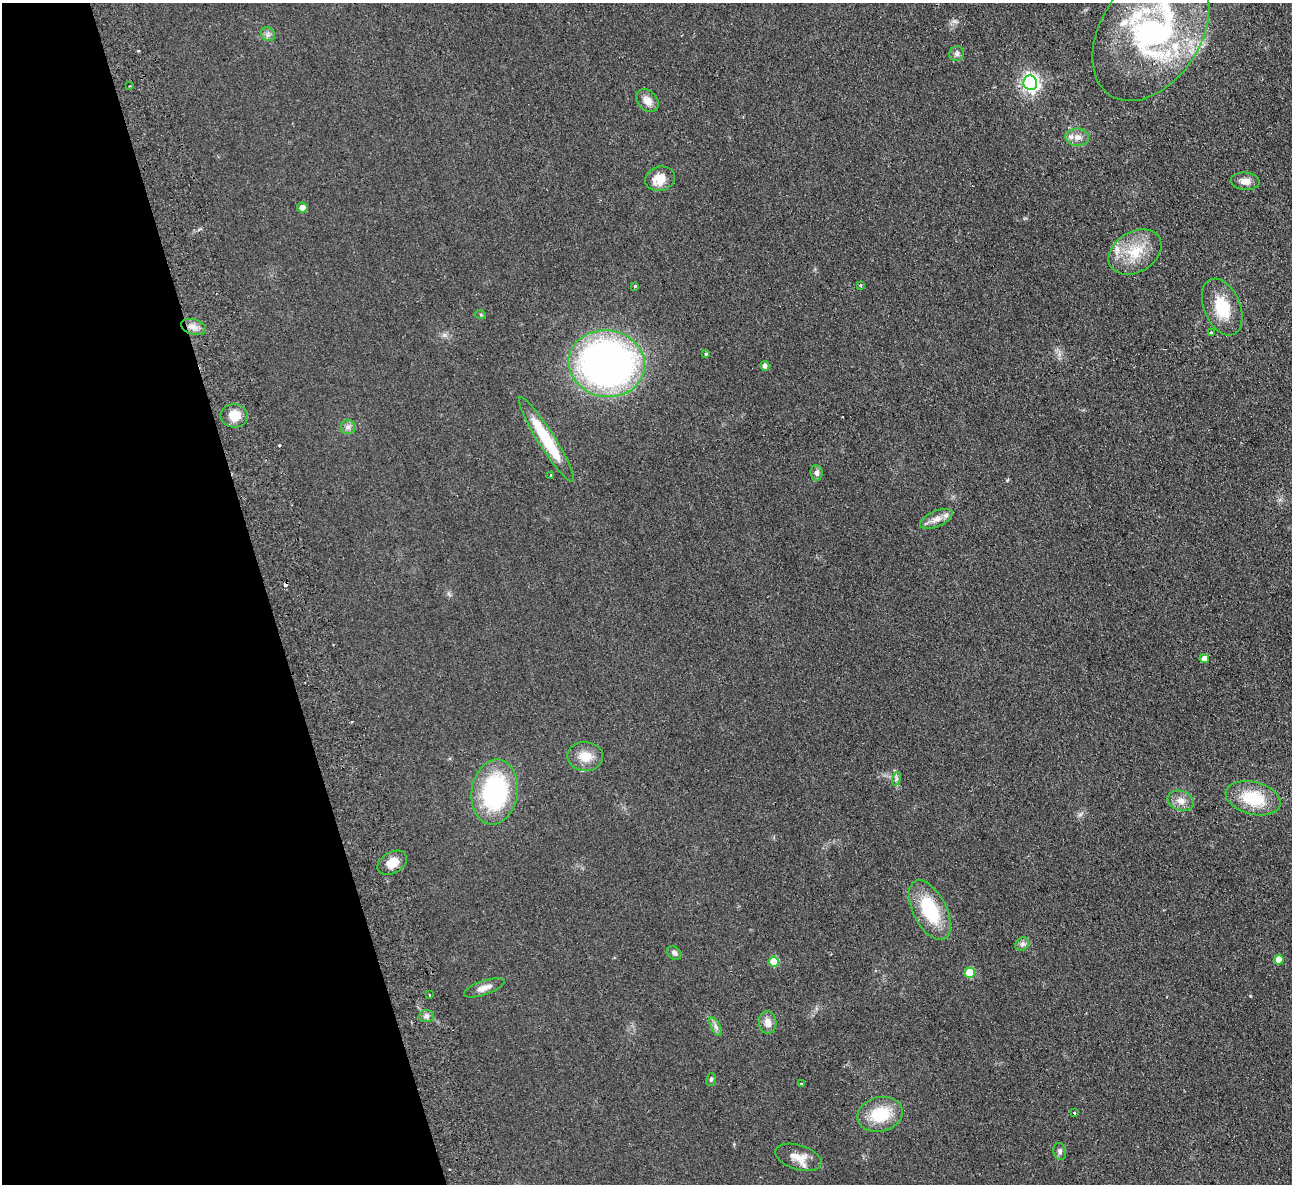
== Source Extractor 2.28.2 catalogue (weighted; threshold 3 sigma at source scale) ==
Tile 5 of 4 x 4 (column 1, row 2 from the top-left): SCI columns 56-1345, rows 2648-3829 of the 5272 x 5176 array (HDU 1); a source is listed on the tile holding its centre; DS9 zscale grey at full resolution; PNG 1294 x 1186 px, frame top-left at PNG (2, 3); each listed source drawn as its Kron ellipse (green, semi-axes under 4 px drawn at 4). Shown black and unused: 21% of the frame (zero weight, under 2 of 3 exposures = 3% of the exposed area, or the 3 px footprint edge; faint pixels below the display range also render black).
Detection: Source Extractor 2.28.2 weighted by HDU 2 'WHT'; one run over the whole footprint, this tile lists its part. Background 0.0624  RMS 0.0095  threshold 0.0429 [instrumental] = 3 sigma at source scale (4.5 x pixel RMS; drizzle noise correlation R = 1.50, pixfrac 1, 0.05/0.05 arcsec/px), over >= 5 px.
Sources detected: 61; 1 inside a brighter object's white glare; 5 cosmic-ray / hot-pixel residue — neither listed nor drawn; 5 inside a brighter listed object's ellipse — not listed separately; the other 50 listed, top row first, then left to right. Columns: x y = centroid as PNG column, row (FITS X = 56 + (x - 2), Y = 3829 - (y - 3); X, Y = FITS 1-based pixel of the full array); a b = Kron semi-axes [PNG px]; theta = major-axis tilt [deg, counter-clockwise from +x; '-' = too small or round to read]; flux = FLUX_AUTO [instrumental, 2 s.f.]
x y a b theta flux
1151 32 75 50 57 230
268 34 7 6 - 2.9
957 54 7 7 - 3
1030 83 7 7 - 330
129 86 2 2 - 0.94
647 101 13 9 -47 8.2
1077 137 12 8 -2 6
660 179 15 12 16 14
1245 181 14 8 -4 7.1
302 208 5 5 - 7
1135 252 28 20 31 31
635 286 3 3 - 1.1
861 286 3 3 - 1.3
1222 307 30 18 -67 33
481 315 5 3 - 0.91
193 327 13 7 -16 6.2
1211 333 3 3 - 1.6
706 354 4 3 - 1
607 364 38 33 -9 440
765 366 5 4 - 3.1
234 416 14 11 -5 14
348 427 7 7 - 3.3
546 440 49 8 -58 54
817 473 8 6 -86 3.2
551 475 3 3 - 3.9
936 519 17 8 24 7.5
1204 658 4 4 - 5.9
585 757 18 14 -1 15
896 779 7 4 72 2.1
495 792 33 23 81 130
1253 798 28 16 -14 38
1181 801 13 10 -19 7.7
392 863 16 10 29 11
930 910 32 16 -63 52
1022 944 7 6 - 2.7
674 953 8 6 -39 2.9
1279 960 5 4 - 14
773 962 5 5 - 25
970 973 5 5 - 34
484 988 21 7 19 6.5
429 995 3 2 - 0.97
426 1016 7 6 - 2.7
768 1022 11 9 -87 7.8
716 1027 10 4 -60 3
711 1079 6 5 - 1.7
801 1083 3 3 - 2
1074 1113 3 3 - 0.78
880 1114 23 17 14 35
1060 1151 8 6 -77 2.7
798 1157 24 12 -18 12
Isophote crosses this tile's border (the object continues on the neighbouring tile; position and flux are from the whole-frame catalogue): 1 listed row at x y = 1151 32